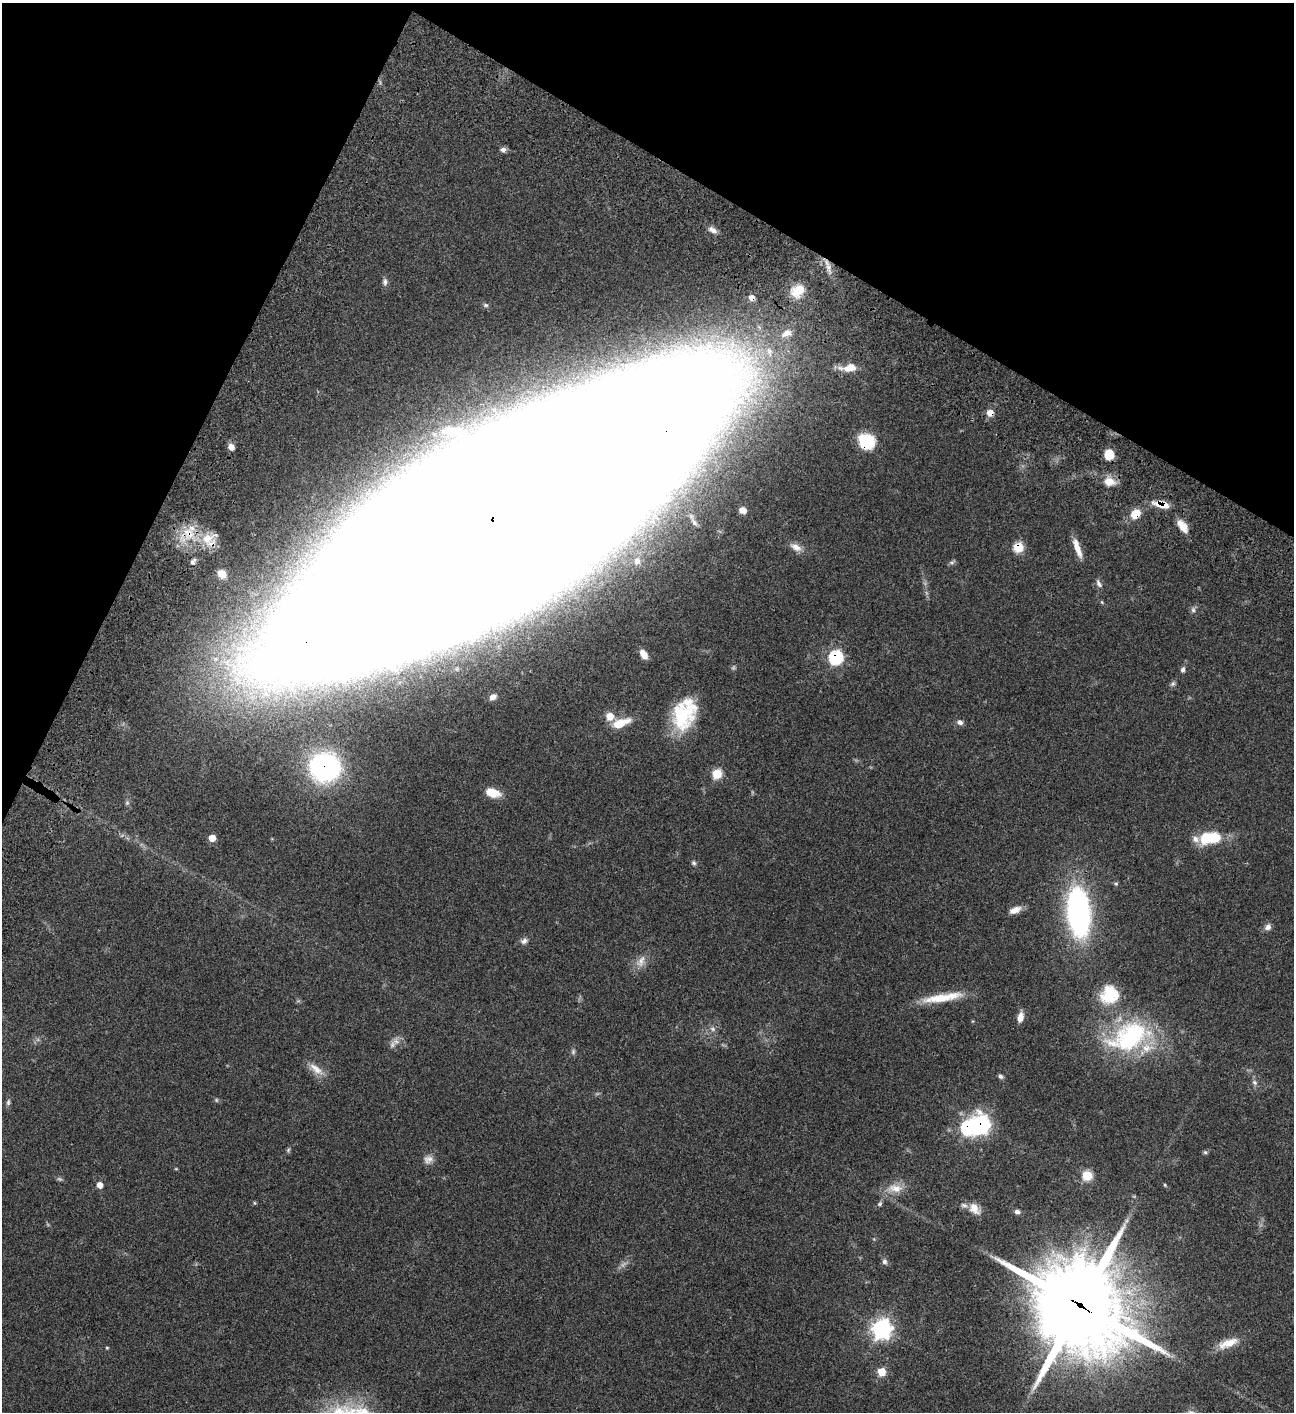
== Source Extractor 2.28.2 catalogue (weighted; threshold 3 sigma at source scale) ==
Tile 2 of 4 x 4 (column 2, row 1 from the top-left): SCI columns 1799-3090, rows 4432-5841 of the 6051 x 6048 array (HDU 1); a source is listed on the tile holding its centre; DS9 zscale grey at full resolution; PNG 1296 x 1414 px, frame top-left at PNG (2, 3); no overlay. Shown black and unused: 23% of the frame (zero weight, under 3 of 4 exposures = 13% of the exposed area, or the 3 px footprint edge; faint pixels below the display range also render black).
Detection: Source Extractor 2.28.2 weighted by HDU 2 'WHT'; one run over the whole footprint, this tile lists its part. Background 0.0654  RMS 0.0058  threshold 0.0262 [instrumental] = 3 sigma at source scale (4.5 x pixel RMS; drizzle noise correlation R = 1.50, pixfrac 1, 0.05/0.05 arcsec/px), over >= 5 px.
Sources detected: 87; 3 too faint to see at this stretch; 2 inside a brighter object's white glare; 1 cosmic-ray / hot-pixel residue — not listed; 5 inside a brighter listed object's ellipse — not listed separately; the other 76 listed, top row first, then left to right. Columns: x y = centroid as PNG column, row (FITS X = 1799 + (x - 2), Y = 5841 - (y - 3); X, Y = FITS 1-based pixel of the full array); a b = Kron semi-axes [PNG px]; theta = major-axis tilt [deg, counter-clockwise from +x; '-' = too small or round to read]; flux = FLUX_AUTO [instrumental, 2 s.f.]
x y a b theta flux
503 150 7 6 - 1.9
713 230 11 7 -30 3
385 282 10 6 -88 1.9
798 290 19 14 37 11
486 305 7 5 -21 1.1
786 333 16 10 25 5.9
850 368 15 9 12 7.7
990 413 7 7 - 4.7
448 431 21 15 3 13
866 441 18 15 -37 18
231 447 7 6 - 3.5
1109 454 9 8 - 10
1109 481 13 10 -6 7.3
1161 504 19 8 -13 8.1
743 510 9 7 -21 4.1
1135 514 10 8 46 9.9
491 524 312 80 33 16000
1183 526 16 8 -52 6.3
188 534 28 18 33 18
796 547 17 9 -27 4.3
1018 547 7 6 - 19
1077 548 25 7 -71 6.3
637 561 14 11 74 7.4
193 562 10 6 57 1.8
222 574 11 10 - 4.8
1099 583 12 5 -61 1.9
1102 602 6 3 -71 0.56
1193 610 8 6 78 1.5
644 655 10 6 -57 5.1
836 657 8 7 - 60
1183 670 7 5 66 1.5
1173 684 7 6 - 1.2
493 697 9 7 34 3.1
682 715 32 26 -88 33
610 716 8 8 - 6.7
960 722 8 6 -21 2
620 723 22 9 20 11
325 767 22 19 -2 130
717 774 6 5 - 22
493 793 14 8 -16 11
212 838 6 6 - 6
1210 838 20 11 7 26
694 863 6 5 - 1.1
1116 884 5 5 - 0.77
1015 910 14 7 23 4.4
1078 912 45 19 -85 140
1268 927 9 8 - 2.4
524 941 10 7 16 2.1
641 961 19 10 62 5.4
1109 994 22 21 - 18
942 997 50 9 9 17
1020 1017 11 7 76 4.4
713 1029 8 5 -27 1.6
1129 1037 55 32 26 71
573 1052 7 5 79 1.1
316 1069 24 9 -38 6.1
1000 1076 7 5 -44 1.3
1255 1082 8 7 - 1.6
8 1102 9 5 83 1.3
980 1125 10 9 - 160
288 1150 6 5 - 0.87
1205 1152 6 5 - 0.86
428 1159 13 10 17 3.5
1087 1175 6 6 - 21
100 1185 6 6 - 3.6
1165 1185 5 4 - 0.59
895 1188 22 11 -6 7.6
880 1204 7 5 49 1.1
974 1208 16 11 -53 5.9
1017 1212 7 6 - 1.9
884 1262 7 7 - 1.5
1080 1306 40 34 -41 4900
882 1329 8 8 - 240
1228 1343 30 10 20 9.1
107 1348 4 4 - 0.54
882 1372 6 6 - 12
Overlapping masked pixels (flux is a lower limit): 11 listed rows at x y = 990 413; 866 441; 1161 504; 1135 514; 491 524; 188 534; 1018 547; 836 657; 325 767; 980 1125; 1080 1306